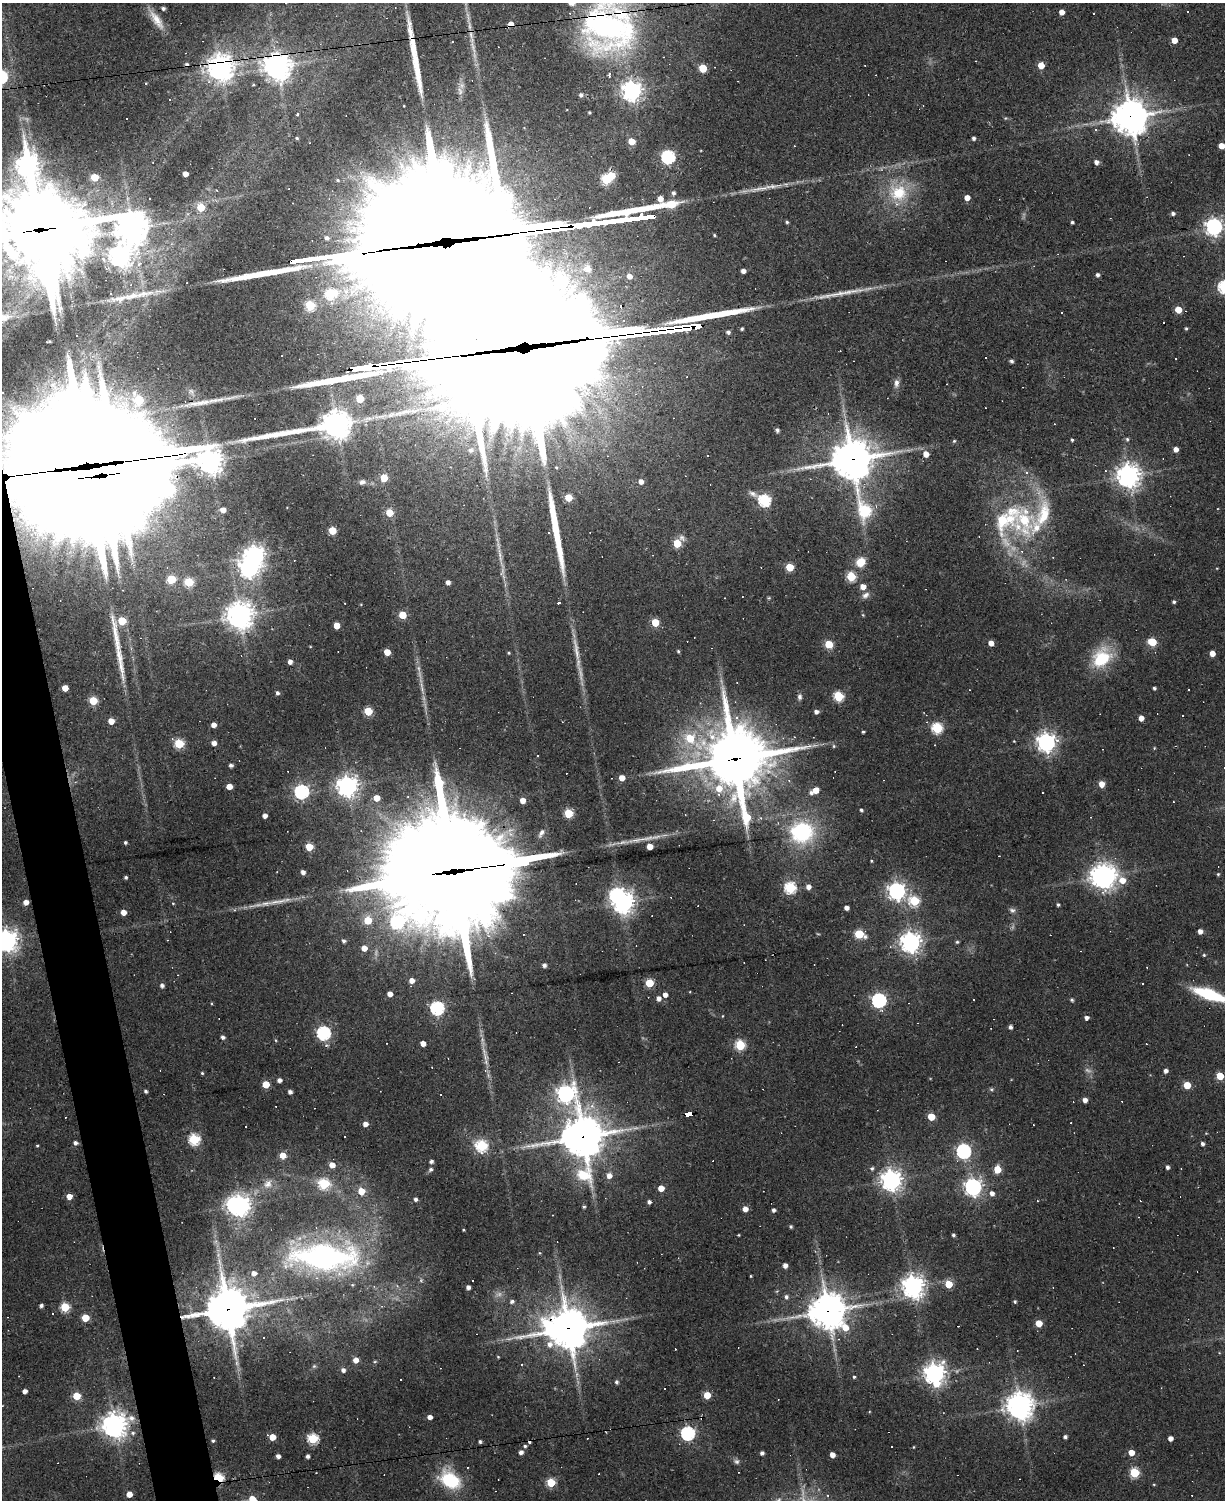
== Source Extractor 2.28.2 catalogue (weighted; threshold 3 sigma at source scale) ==
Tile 7 of 4 x 3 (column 3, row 2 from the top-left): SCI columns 2449-3671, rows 1630-3127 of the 4895 x 4870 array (HDU 1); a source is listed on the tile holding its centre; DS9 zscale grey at full resolution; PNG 1227 x 1502 px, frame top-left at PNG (2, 3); no overlay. Shown black and unused: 3% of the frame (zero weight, under 2 of 3 exposures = <1% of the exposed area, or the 3 px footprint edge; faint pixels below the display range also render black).
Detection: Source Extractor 2.28.2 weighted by HDU 2 'WHT'; one run over the whole footprint, this tile lists its part. Background 0.0632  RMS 0.0059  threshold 0.0265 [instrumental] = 3 sigma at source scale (4.5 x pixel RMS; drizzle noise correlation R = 1.50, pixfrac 1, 0.05/0.05 arcsec/px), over >= 5 px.
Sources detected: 417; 8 too faint to see at this stretch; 7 inside a brighter object's white glare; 59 cosmic-ray / hot-pixel residue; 8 long thin detections or spike segments (spike, bleed or trail) — not listed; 19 inside a brighter listed object's ellipse — not listed separately; the other 316 listed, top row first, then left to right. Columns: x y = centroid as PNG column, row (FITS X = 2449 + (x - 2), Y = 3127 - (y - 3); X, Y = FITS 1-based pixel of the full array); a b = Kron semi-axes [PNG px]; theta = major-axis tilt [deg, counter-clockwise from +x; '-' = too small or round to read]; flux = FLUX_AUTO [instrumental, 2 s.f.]
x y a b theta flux
163 8 4 4 - 1.6
1062 12 4 4 - 4.6
156 19 32 10 -55 9.7
511 24 4 4 - 5
608 26 59 54 -82 190
1174 40 5 4 - 6.9
473 47 20 5 -75 4.7
976 61 2 2 - 0.32
865 65 3 2 - 0.41
1041 65 5 4 - 11
277 66 9 8 - 800
220 67 9 9 - 580
703 68 5 5 - 24
146 83 3 3 - 0.6
253 85 3 3 - 0.62
462 85 11 9 55 3.6
632 91 7 7 - 370
581 95 5 5 - 1.8
589 112 3 3 - 0.8
297 114 4 3 - 1.3
1130 117 12 12 - 1100
1005 118 5 3 - 0.55
126 119 3 2 - 1.3
297 138 5 4 - 0.82
974 138 4 3 - 1.6
631 141 5 5 - 12
1221 146 5 4 - 6.8
668 157 6 6 - 110
1096 162 5 4 - 2.8
27 165 12 8 -78 420
185 174 4 4 - 4.8
612 175 5 4 - 13
94 177 5 5 - 17
606 179 5 5 - 44
338 180 5 4 - 0.84
759 189 42 6 9 9.1
217 191 3 3 - 0.63
673 193 5 5 - 1.6
898 193 27 24 -18 28
967 198 4 4 - 5.7
201 207 5 5 - 21
1173 213 4 4 - 1.6
787 222 4 4 - 0.9
1072 222 3 3 - 1.1
1214 226 6 6 - 250
132 228 10 10 - 1000
40 230 38 23 1 8600
714 235 4 3 - 0.7
327 238 7 6 - 2.7
120 256 8 7 - 520
743 271 4 4 - 3.2
49 274 27 11 -79 220
1097 275 4 4 - 1.8
1224 287 6 6 - 72
331 293 7 6 - 48
132 296 56 7 10 13
310 305 6 6 - 36
1178 310 5 5 - 13
59 320 4 3 - 0.57
1186 328 5 4 - 0.76
742 329 4 3 - 1
728 332 5 4 - 1.8
527 341 189 113 5 38000
1011 361 4 4 - 1.7
896 383 12 7 85 2.9
200 403 52 7 9 13
335 425 34 9 9 760
777 430 4 3 - 1.5
1127 439 5 5 - 1.1
1072 440 4 3 - 0.88
954 441 4 4 - 0.83
1176 449 4 4 - 4
926 454 5 5 - 5.8
852 460 21 14 -76 1800
210 461 38 9 -17 770
87 467 117 43 7 47000
1128 475 8 8 - 500
384 478 5 5 - 15
641 481 5 5 - 3.7
362 482 8 6 23 2
568 497 5 5 - 15
764 500 8 6 -30 86
223 510 5 4 - 5.3
389 513 5 5 - 13
1024 520 60 38 -56 70
332 530 5 5 - 17
677 543 7 5 49 22
254 555 7 7 - 390
500 555 27 5 -82 6.1
861 562 9 8 - 10
790 567 5 5 - 22
851 576 5 5 - 39
171 579 5 5 - 25
189 582 5 5 - 29
448 582 4 4 - 2.7
863 587 5 5 - 5.4
865 595 11 7 36 2.7
1174 602 4 3 - 1.1
558 603 3 3 - 47
239 615 9 9 - 660
402 615 5 5 - 16
863 615 4 4 - 0.65
122 621 5 5 - 22
655 622 5 5 - 18
337 625 5 4 - 8.5
1152 642 5 5 - 22
991 643 4 4 - 5.2
829 644 5 5 - 22
576 650 44 6 -80 9.9
678 651 5 3 - 0.84
387 652 5 4 - 9.1
509 653 4 3 - 0.65
1212 653 4 4 - 6
1102 658 20 15 49 34
290 662 4 4 - 2.9
65 688 5 4 - 5.9
1154 688 3 3 - 1.2
422 689 14 5 -72 3
1189 690 2 2 - 0.46
277 693 5 4 - 1.6
838 696 5 5 - 45
800 697 8 6 87 1.8
93 701 5 5 - 25
368 711 5 5 - 27
816 712 4 4 - 2.6
1141 718 4 4 - 4.8
111 721 5 4 - 6.6
213 725 4 4 - 4.2
937 728 6 5 - 57
863 732 3 3 - 0.98
690 738 8 7 - 18
1014 741 3 3 - 0.42
1046 742 7 7 - 340
214 743 4 4 - 3.6
179 744 5 5 - 34
834 746 5 4 - 0.78
538 756 3 3 - 3.6
734 759 26 25 - 3400
231 765 4 4 - 1.6
1224 767 3 3 - 0.82
622 778 5 4 - 6.7
1102 784 6 5 - 4.9
229 786 5 4 - 6.8
347 786 7 7 - 430
816 790 5 4 - 7.8
301 792 6 6 - 130
811 792 6 5 - 2
376 798 5 5 - 8.1
523 800 5 4 - 5.3
861 810 4 3 - 1.3
568 813 5 5 - 29
265 816 4 4 - 3
761 818 5 3 - 0.77
801 832 15 13 8 77
541 833 13 6 61 2.6
125 842 3 3 - 0.99
309 847 5 5 - 19
650 847 4 4 - 8.5
871 861 3 3 - 0.59
460 871 81 36 8 22000
303 872 4 4 - 2.6
1218 874 4 4 - 0.73
1106 876 7 5 87 360
126 877 3 3 - 0.99
1122 880 51 39 0 35
808 887 5 5 - 3.5
790 888 6 6 - 67
897 891 7 6 - 250
277 901 36 6 9 8.9
914 901 6 5 - 45
26 902 4 4 - 4.4
623 902 8 7 - 430
173 903 4 3 - 0.48
1058 905 3 3 - 1.1
846 908 4 4 - 3.1
1012 910 9 6 -17 1.8
123 912 4 4 - 5.6
368 920 5 5 - 19
1200 931 4 4 - 3.4
859 934 7 5 -18 29
7 940 7 7 - 500
168 940 3 2 - 0.42
344 941 5 4 - 1.2
911 942 7 7 - 420
957 942 4 4 - 0.97
364 948 4 4 - 6.1
1204 955 4 4 - 0.71
544 965 4 4 - 2
411 981 4 4 - 4.6
649 983 5 5 - 26
162 985 4 4 - 2.1
390 994 4 4 - 4.6
1209 994 27 8 -19 46
665 995 4 4 - 3.2
658 998 5 5 - 3
879 1000 6 6 - 140
973 1000 3 2 - 0.77
1072 1000 4 4 - 1.2
437 1008 6 6 - 110
722 1016 4 2 - 0.41
1086 1018 4 4 - 2.4
1010 1027 4 4 - 1.9
324 1033 6 6 - 110
223 1037 4 4 - 2
276 1040 4 4 - 0.64
423 1043 5 4 - 5.1
740 1045 6 5 - 43
485 1056 17 6 -83 4.4
432 1067 2 2 - 0.45
1166 1071 4 4 - 2.3
202 1073 3 3 - 0.75
1220 1076 5 5 - 19
279 1080 4 4 - 2.6
266 1084 5 5 - 15
1187 1085 5 5 - 15
991 1089 6 5 - 1
146 1091 4 3 - 1.2
290 1092 4 4 - 2.3
565 1093 9 7 -41 270
1085 1100 4 4 - 3.6
689 1114 7 4 7 50
931 1117 5 5 - 17
365 1124 5 4 - 4
345 1136 3 2 - 0.78
583 1137 18 15 86 1400
194 1139 6 5 - 62
75 1143 4 4 - 2
1202 1144 4 4 - 1.8
37 1146 3 3 - 0.59
482 1146 6 6 - 61
963 1151 6 6 - 150
283 1156 5 4 - 10
431 1161 4 3 - 2.4
332 1165 5 4 - 6.1
1167 1167 4 3 - 1.8
872 1168 5 5 - 1.2
431 1169 5 5 - 1.7
997 1169 5 5 - 14
609 1176 6 5 - 4.2
891 1180 7 7 - 440
324 1184 6 6 - 46
268 1185 14 9 19 4.7
973 1187 7 6 - 270
661 1188 5 4 - 8
361 1191 5 5 - 11
992 1193 5 5 - 3
69 1196 4 4 - 6.7
415 1199 4 4 - 1.9
649 1202 4 4 - 1.7
240 1205 8 6 -86 310
584 1207 4 3 - 0.99
745 1209 5 4 - 5
774 1210 4 4 - 1.9
791 1227 4 3 - 1.1
463 1230 3 2 - 0.62
738 1235 3 3 - 0.52
953 1235 4 4 - 1.2
540 1253 4 4 - 0.64
324 1257 68 27 -3 180
785 1265 4 4 - 3.6
254 1273 5 5 - 3.8
751 1276 3 2 - 0.51
949 1284 5 5 - 17
913 1286 8 8 - 440
468 1287 4 4 - 2.7
1053 1287 3 2 - 0.39
786 1297 6 5 - 1.8
512 1301 5 5 - 1.9
1015 1302 4 3 - 0.97
41 1306 4 3 - 1.7
65 1307 5 5 - 34
228 1309 15 15 - 1900
828 1311 13 12 - 1300
85 1318 5 4 - 21
1039 1323 5 5 - 12
568 1328 16 14 -6 1700
263 1337 3 2 - 0.67
498 1357 4 3 - 0.51
356 1360 5 4 - 5.1
375 1362 5 3 - 0.62
314 1366 6 4 44 0.92
343 1370 4 4 - 2.4
934 1373 8 7 - 440
854 1377 3 3 - 0.81
617 1382 5 4 - 1.6
25 1391 4 4 - 3.2
707 1395 5 5 - 12
76 1396 5 5 - 17
1020 1406 10 8 -76 760
430 1417 4 4 - 3.6
114 1425 9 9 - 520
133 1433 7 6 - 1.7
688 1433 6 6 - 120
272 1437 5 4 - 10
1065 1437 4 4 - 1.6
1170 1438 4 4 - 3.5
313 1439 6 5 - 52
213 1441 4 4 - 1.1
480 1441 4 3 - 1.2
525 1446 5 4 - 0.94
892 1447 2 2 - 0.54
913 1447 4 2 - 0.42
521 1452 4 4 - 2.8
762 1453 4 4 - 2.1
1131 1453 5 4 - 7.2
832 1455 4 4 - 4.7
278 1456 4 4 - 3
307 1456 4 3 - 2.1
737 1461 8 6 -24 1.7
1134 1473 5 5 - 39
218 1477 6 4 -16 46
450 1480 22 15 -36 35
551 1482 5 5 - 26
1154 1484 4 3 - 0.53
129 1494 4 4 - 6.5
253 1500 8 5 -51 15
Overlapping masked pixels (flux is a lower limit): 18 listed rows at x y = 511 24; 608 26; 277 66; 220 67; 1130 117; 40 230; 527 341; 852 460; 210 461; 87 467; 734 759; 460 871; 689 1114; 583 1137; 228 1309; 828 1311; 568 1328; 218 1477
Isophote crosses this tile's border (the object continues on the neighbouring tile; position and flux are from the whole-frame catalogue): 10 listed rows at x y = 608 26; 1221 146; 1214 226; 40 230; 1224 287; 87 467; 1224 767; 7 940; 1209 994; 253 1500